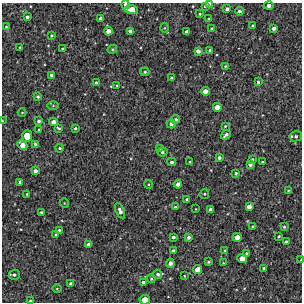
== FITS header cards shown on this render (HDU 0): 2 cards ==
NAXIS1  =                  300 / Width of image
NAXIS2  =                  300 / Height of image

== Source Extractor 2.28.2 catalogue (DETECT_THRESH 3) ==
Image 300 x 300 px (HDU 0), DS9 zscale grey, 1 PNG px = 1 image px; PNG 304 x 304 px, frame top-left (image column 1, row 300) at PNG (2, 3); each listed source drawn as its Kron ellipse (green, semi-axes under 4 px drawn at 4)
Background 2270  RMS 240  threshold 705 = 3 sigma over >= 5 px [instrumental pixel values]
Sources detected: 105; all 105 listed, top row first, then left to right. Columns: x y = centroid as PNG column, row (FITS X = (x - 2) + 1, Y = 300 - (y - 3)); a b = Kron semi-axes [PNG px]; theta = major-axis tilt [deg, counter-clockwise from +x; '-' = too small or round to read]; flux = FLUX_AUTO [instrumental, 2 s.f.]
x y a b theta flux
209 4 4 3 - 42000
125 5 4 3 - 55000
205 6 3 3 - 25000
269 6 5 3 - 57000
227 9 4 3 - 45000
131 10 7 4 -3 170000
239 11 4 4 - 39000
200 14 4 3 - 20000
27 17 3 3 - 32000
101 18 4 3 - 49000
209 18 3 2 - 11000
253 26 3 3 - 18000
6 27 3 3 - 14000
164 28 5 3 - 14000
212 28 3 3 - 22000
274 28 4 3 - 52000
108 31 4 4 - 96000
130 31 4 4 - 44000
187 32 4 4 - 67000
52 35 3 3 - 17000
20 47 3 2 - 13000
63 48 3 2 - 14000
112 49 5 4 - 21000
210 50 3 3 - 25000
198 51 4 4 - 58000
225 66 3 3 - 11000
145 72 4 3 - 19000
51 75 4 3 - 30000
171 78 3 3 - 17000
258 82 4 3 - 23000
96 83 3 3 - 26000
117 85 3 2 - 10000
205 91 4 4 - 92000
38 97 4 4 - 23000
53 105 5 4 - 17000
217 107 4 4 - 110000
22 112 4 3 - 11000
176 119 4 4 - 28000
2 121 3 2 - 13000
39 121 3 3 - 25000
54 122 4 4 - 85000
171 124 4 4 - 42000
225 126 3 2 - 14000
59 128 4 2 - 20000
75 128 3 3 - 19000
39 129 3 2 - 13000
226 135 5 3 - 40000
27 136 6 5 - 250000
296 136 6 5 - 27000
35 144 4 3 - 25000
22 145 5 4 - 110000
60 148 4 3 - 23000
160 149 4 4 - 23000
162 152 5 4 - 27000
219 157 3 3 - 32000
252 159 4 3 - 16000
172 162 4 3 - 29000
190 162 2 2 - 11000
262 162 3 3 - 20000
250 164 4 3 - 50000
35 171 4 4 - 57000
236 173 4 3 - 27000
20 182 4 3 - 36000
148 184 4 3 - 14000
178 184 4 4 - 64000
288 190 4 2 - 11000
27 194 3 3 - 15000
204 194 5 4 - 20000
187 199 3 3 - 25000
64 203 5 3 - 12000
175 207 4 3 - 23000
249 207 4 4 - 75000
196 209 3 2 - 8000
210 210 4 3 - 46000
120 211 8 4 -67 67000
41 212 3 3 - 24000
253 227 3 3 - 29000
284 227 3 3 - 19000
59 230 3 3 - 19000
56 235 4 4 - 27000
279 236 3 2 - 16000
173 237 3 3 - 38000
188 237 4 4 - 38000
237 237 4 4 - 120000
286 242 3 3 - 40000
88 244 4 4 - 51000
173 251 4 4 - 50000
225 251 3 3 - 22000
246 254 3 3 - 36000
242 259 5 4 - 120000
301 260 3 2 - 14000
208 262 3 3 - 21000
170 263 4 4 - 56000
223 263 4 3 - 11000
264 268 3 3 - 24000
198 269 5 4 - 140000
158 274 5 4 - 33000
14 275 5 5 - 36000
184 276 3 3 - 12000
151 279 4 4 - 22000
143 282 3 3 - 28000
71 284 4 4 - 34000
57 289 5 3 - 13000
145 300 5 5 - 210000
30 301 3 3 - 28000
At the frame edge (FLAGS 8, measured only in part): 6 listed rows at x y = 209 4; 125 5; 2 121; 301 260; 145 300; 30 301